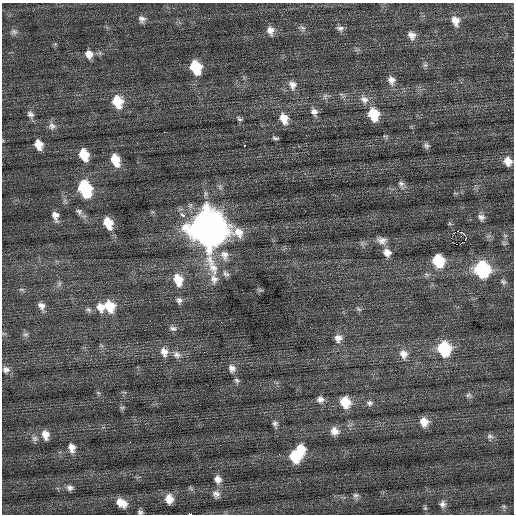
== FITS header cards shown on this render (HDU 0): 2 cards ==
NAXIS1  =                  512 / Axis length
NAXIS2  =                  512 / Axis length

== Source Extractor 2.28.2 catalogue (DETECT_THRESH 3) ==
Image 512 x 512 px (HDU 0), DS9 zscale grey, 1 PNG px = 1 image px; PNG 516 x 516 px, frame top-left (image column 1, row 512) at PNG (2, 3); no overlay
Background 0.12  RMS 0.73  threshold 2.18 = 3 sigma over >= 5 px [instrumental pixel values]
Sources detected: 98; all 98 listed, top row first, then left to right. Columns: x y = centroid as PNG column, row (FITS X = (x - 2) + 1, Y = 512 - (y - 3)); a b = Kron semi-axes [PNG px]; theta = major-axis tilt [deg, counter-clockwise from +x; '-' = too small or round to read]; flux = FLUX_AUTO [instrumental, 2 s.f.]
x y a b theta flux
142 19 11 9 -65 240
455 21 13 9 -72 460
302 28 11 5 -23 140
340 28 10 7 -8 180
270 30 12 9 -74 360
14 32 9 7 2 160
412 35 11 9 -52 330
89 54 10 9 - 400
425 65 7 6 - 120
195 67 11 8 -64 2000
391 80 11 10 - 340
292 85 13 11 -78 390
341 94 7 4 -18 91
325 96 8 6 77 140
364 100 13 10 -36 390
117 102 13 10 -70 1200
314 112 11 9 -66 280
30 114 10 8 -44 220
373 114 12 9 -71 1600
284 118 13 9 -67 640
239 119 9 5 -42 110
52 126 10 10 - 250
164 132 2 2 - 68
275 138 7 3 -9 97
38 144 10 8 -68 570
244 145 3 3 - 370
426 146 8 7 - 140
84 155 11 8 -69 1100
115 160 13 9 -69 1000
508 161 10 9 - 460
401 184 12 7 -66 200
85 188 12 8 -68 4900
79 212 10 8 -36 170
182 215 4 3 - 620
55 216 13 7 -75 350
481 217 10 8 -34 220
108 223 13 9 -67 900
207 228 18 14 -69 120000
458 231 3 2 - 3300
465 235 4 2 - 290
505 235 6 4 -1 82
461 236 2 2 - 24
382 240 14 10 -16 340
461 243 3 2 - 24
387 252 11 9 -50 390
225 255 16 12 -73 600
438 261 10 9 - 2200
482 269 11 10 - 6400
226 274 11 7 -46 190
178 280 14 10 -71 970
503 282 10 7 -30 170
59 284 10 5 69 130
22 289 8 4 0 82
260 290 8 5 15 84
179 300 9 8 - 190
41 306 10 7 -60 270
109 306 13 12 - 1200
101 307 11 10 - 490
359 309 9 5 -27 110
88 310 8 6 -36 130
173 328 10 7 -14 180
26 334 8 5 15 120
338 338 11 10 - 350
444 349 12 10 -66 3200
164 352 14 10 -71 460
204 352 3 2 - 40
177 354 13 9 -36 350
404 354 12 10 -61 390
232 368 12 10 -68 310
6 370 10 8 -23 230
237 380 8 6 -29 130
98 393 6 4 -19 63
468 395 8 7 - 130
320 399 10 9 - 250
345 402 12 10 -62 1100
369 403 8 7 - 160
122 408 6 5 - 86
424 422 10 9 - 510
275 424 11 7 -77 180
334 431 12 10 -37 410
45 435 12 8 -75 450
490 436 9 7 -5 170
35 438 9 7 -29 200
72 448 13 9 -81 400
301 449 12 10 -62 830
295 456 11 10 - 1600
218 479 11 9 -63 340
70 487 9 7 -8 190
191 488 9 4 -24 88
216 494 11 9 -41 260
356 495 9 7 21 150
169 499 10 8 -82 570
121 503 12 8 -31 570
443 504 9 9 - 240
504 506 7 5 -29 86
425 508 6 6 - 78
140 512 6 5 - 110
190 514 3 2 - 3200
At the frame edge (FLAGS 8, measured only in part): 2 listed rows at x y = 140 512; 190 514